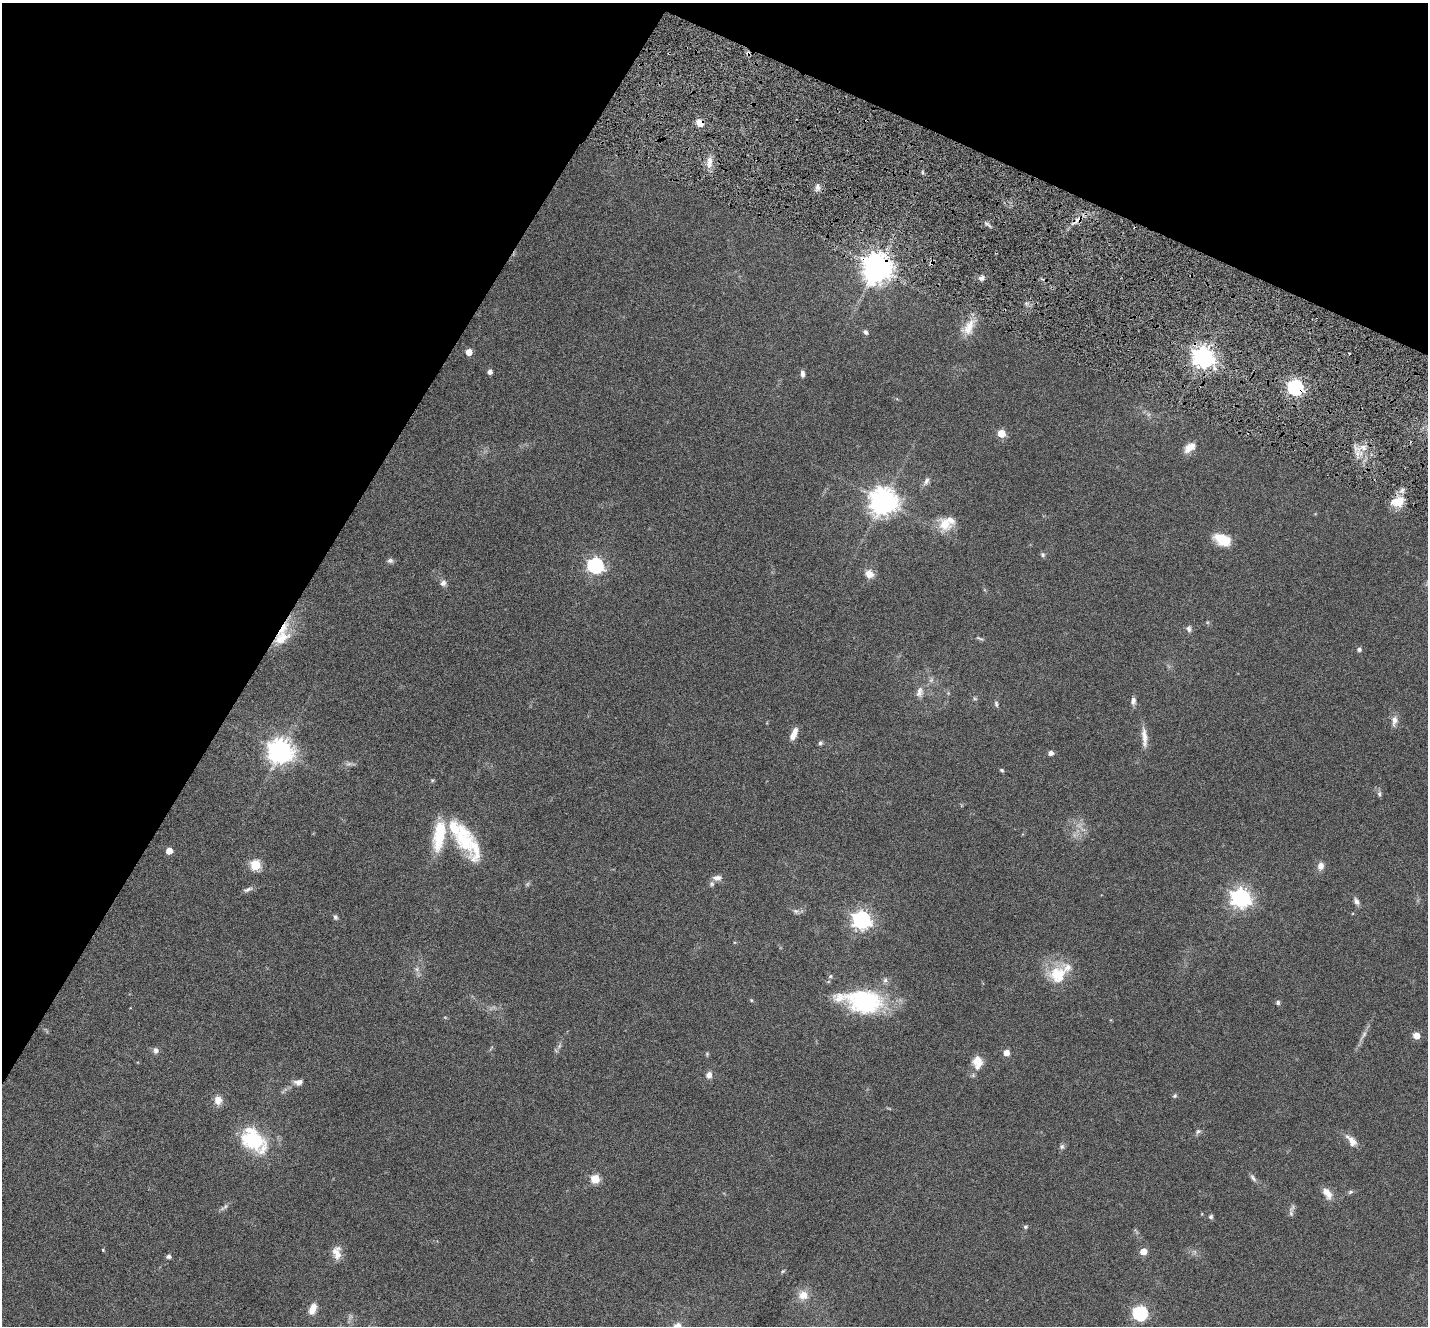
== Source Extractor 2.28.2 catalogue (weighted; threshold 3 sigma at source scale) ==
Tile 2 of 4 x 4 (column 2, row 1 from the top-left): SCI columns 1509-2934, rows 4259-5582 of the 5796 x 5871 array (HDU 1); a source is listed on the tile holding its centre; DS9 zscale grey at full resolution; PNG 1430 x 1328 px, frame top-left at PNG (2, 3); no overlay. Shown black and unused: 26% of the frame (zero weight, under 5 of 9 exposures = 5% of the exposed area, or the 3 px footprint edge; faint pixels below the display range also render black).
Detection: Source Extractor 2.28.2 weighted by HDU 2 'WHT'; one run over the whole footprint, this tile lists its part. Background 0.0535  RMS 0.0043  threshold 0.0177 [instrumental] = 3 sigma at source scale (4.09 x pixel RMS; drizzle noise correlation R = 1.36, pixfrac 0.8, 0.05/0.05 arcsec/px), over >= 5 px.
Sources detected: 116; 6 too faint to see at this stretch — not listed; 10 inside a brighter listed object's ellipse — not listed separately; the other 100 listed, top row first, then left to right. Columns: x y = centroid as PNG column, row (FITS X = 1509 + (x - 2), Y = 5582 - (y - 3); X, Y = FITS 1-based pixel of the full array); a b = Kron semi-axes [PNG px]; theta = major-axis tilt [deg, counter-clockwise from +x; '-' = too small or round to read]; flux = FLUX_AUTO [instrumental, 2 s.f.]
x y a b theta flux
748 53 6 5 - 1.1
700 123 10 8 -42 3.5
709 163 17 8 84 3.9
922 172 6 3 -71 0.58
817 187 9 7 -88 1.8
1077 220 21 6 36 3.9
987 224 13 3 -33 0.98
931 263 6 5 - 1.1
877 267 9 9 - 670
981 278 8 6 44 1.5
968 327 27 14 55 7.2
865 332 6 5 - 1.2
469 352 5 5 - 4.6
1203 357 8 7 - 290
490 372 4 4 - 1.7
802 374 8 5 -88 1.5
1295 387 7 6 - 110
1001 433 5 5 - 12
1190 447 16 9 39 4.2
1363 447 9 9 - 3
1357 454 7 4 72 1.6
926 481 13 7 61 1.7
883 501 9 8 - 540
1398 501 17 11 12 7.5
945 524 21 17 -57 7.9
1222 540 20 12 -24 8.7
1043 555 6 6 - 0.85
390 561 8 7 - 1.1
595 565 7 6 - 110
869 574 11 9 -29 3.9
443 583 9 7 78 1.7
1189 629 9 7 -68 1.3
281 638 27 15 40 9.5
980 638 11 4 -20 0.77
1359 649 5 5 - 1.3
920 692 15 9 78 2.8
948 693 5 5 - 0.49
975 698 7 5 -30 0.66
1133 701 11 7 85 1.6
996 704 8 5 -82 0.88
1394 721 15 8 80 2.7
794 734 15 6 67 3.8
1144 737 29 7 -85 4.2
820 743 6 5 - 0.83
280 751 8 8 - 420
1051 753 6 5 - 1.5
349 764 16 5 0 1.4
1002 770 5 4 - 0.62
432 780 5 4 - 0.51
1379 794 8 5 -90 0.97
1079 825 12 9 20 2.9
440 837 38 16 75 16
465 842 33 24 -71 18
169 851 5 5 - 5.8
255 865 6 5 - 25
1320 866 9 7 85 2.7
717 878 13 7 0 2.1
248 889 13 5 20 1.5
1241 898 7 7 - 210
1356 901 10 6 -60 1.7
796 911 10 6 -18 1.3
335 917 7 5 -70 0.9
861 920 7 7 - 180
417 969 8 6 -21 1.3
1057 975 26 23 40 14
830 976 6 5 - 0.65
885 980 8 7 - 1.4
751 1000 5 4 - 0.43
863 1001 43 21 -8 53
1278 1002 6 5 - 0.85
1363 1035 19 6 60 2.3
1416 1036 5 5 - 6.9
156 1050 8 7 - 1.5
1006 1053 5 5 - 3.8
707 1054 6 4 79 0.53
977 1062 16 11 -88 6.2
709 1075 8 7 - 2.2
298 1082 12 8 5 2.3
1175 1096 7 5 45 0.73
218 1100 11 9 88 3.5
1198 1131 9 6 39 1
254 1140 34 22 -50 27
1352 1142 15 10 -59 3.4
1062 1147 7 7 - 1
1253 1178 12 5 -56 1.3
595 1179 5 5 - 18
1350 1192 8 5 17 0.8
1327 1193 15 8 -57 4.1
224 1207 15 5 37 1.4
1292 1208 13 6 58 1.4
1211 1217 6 5 - 0.93
1025 1227 5 5 - 0.8
103 1250 5 3 - 0.4
1143 1251 5 5 - 5.7
337 1253 18 10 -84 4.4
169 1256 6 5 - 1.1
783 1271 6 4 45 0.52
803 1295 14 12 -4 4.7
313 1309 13 8 70 4.3
1140 1313 6 6 - 78
Overlapping masked pixels (flux is a lower limit): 7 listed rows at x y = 748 53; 700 123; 1077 220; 931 263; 877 267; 1295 387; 281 638